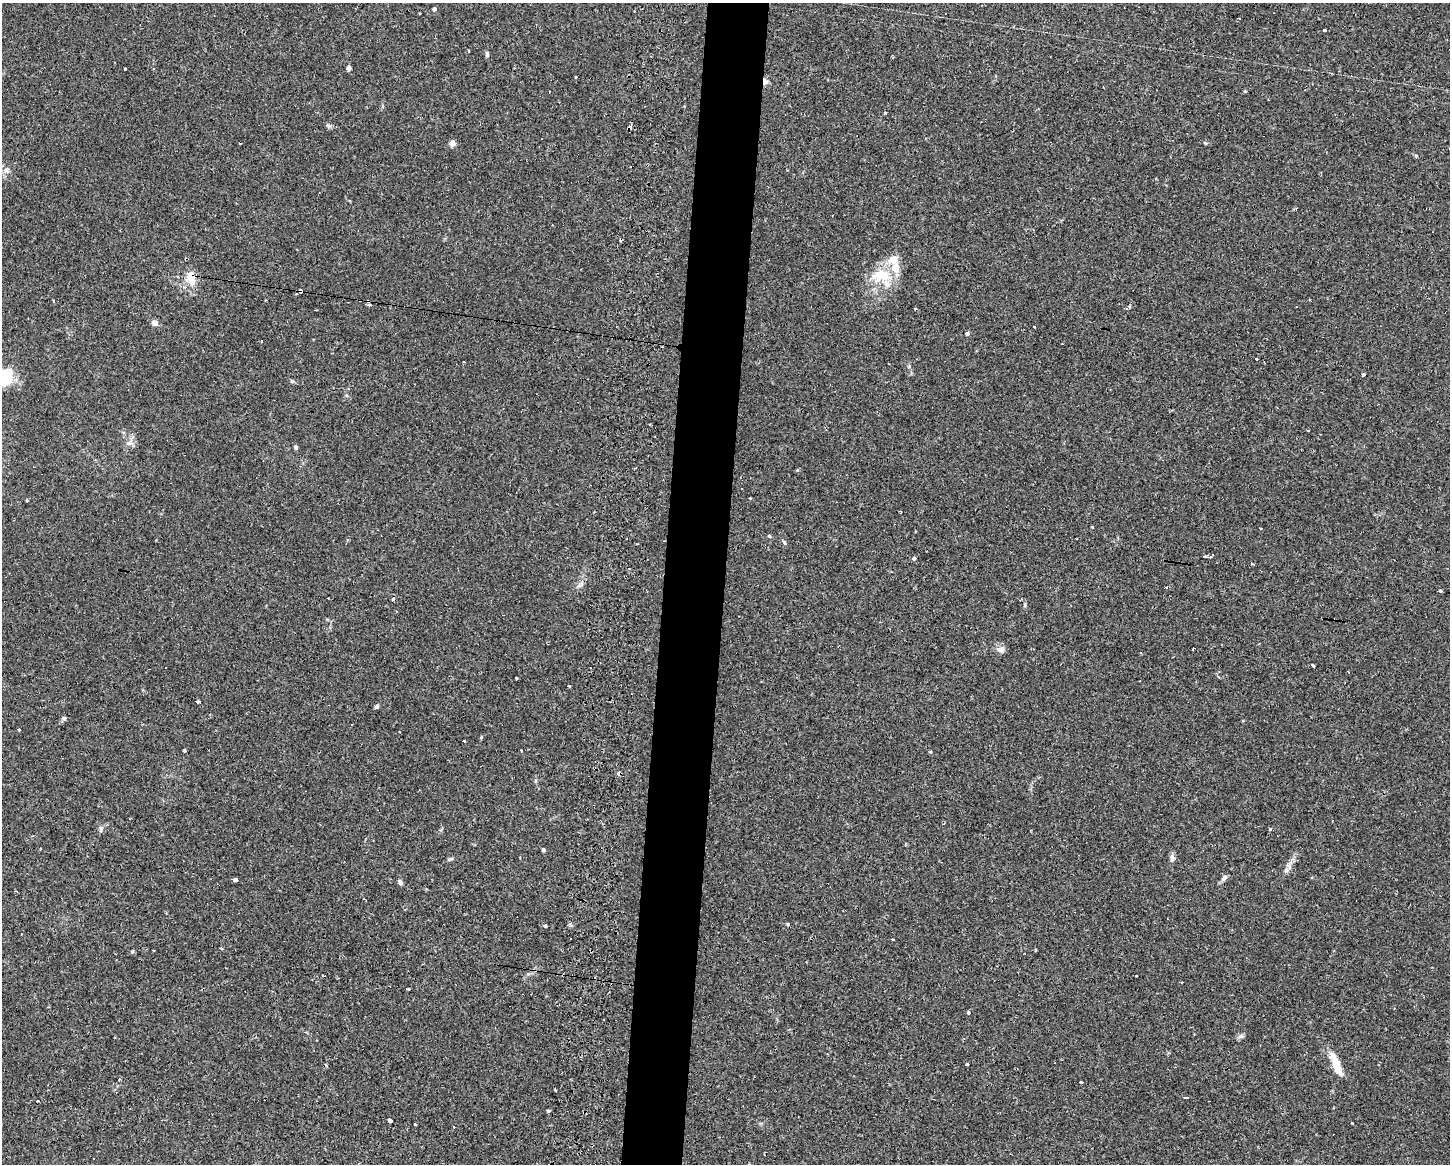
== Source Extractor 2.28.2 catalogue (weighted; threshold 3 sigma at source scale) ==
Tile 5 of 3 x 4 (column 2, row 2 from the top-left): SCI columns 1746-3193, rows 2344-3505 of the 4749 x 4707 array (HDU 1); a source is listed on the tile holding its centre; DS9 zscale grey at full resolution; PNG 1452 x 1166 px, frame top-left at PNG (2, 3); no overlay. Shown black and unused: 4% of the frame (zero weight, under 2 of 3 exposures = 4% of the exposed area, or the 3 px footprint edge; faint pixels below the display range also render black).
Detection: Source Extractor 2.28.2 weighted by HDU 2 'WHT'; one run over the whole footprint, this tile lists its part. Background 0.0342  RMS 0.0051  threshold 0.0231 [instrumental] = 3 sigma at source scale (4.5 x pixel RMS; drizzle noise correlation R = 1.50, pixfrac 1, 0.05/0.05 arcsec/px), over >= 5 px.
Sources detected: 98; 1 inside a brighter object's white glare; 17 cosmic-ray / hot-pixel residue — not listed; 1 inside a brighter listed object's ellipse — not listed separately; the other 79 listed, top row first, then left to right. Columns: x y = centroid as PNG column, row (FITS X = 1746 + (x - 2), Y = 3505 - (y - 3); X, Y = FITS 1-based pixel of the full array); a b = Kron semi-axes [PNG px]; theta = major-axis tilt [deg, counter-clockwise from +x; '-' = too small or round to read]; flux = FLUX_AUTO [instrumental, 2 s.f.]
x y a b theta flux
434 9 4 4 - 1.4
420 14 3 2 - 0.41
1324 30 4 3 - 1.4
469 51 3 2 - 0.38
487 54 7 4 -88 0.97
349 68 6 5 - 1.1
765 82 8 5 -79 1.9
1245 91 5 3 - 0.51
329 126 6 5 - 0.91
452 143 7 6 - 2
6 170 8 7 - 1.9
893 260 14 12 23 5.2
881 275 27 16 1 15
191 278 19 10 -78 7.1
300 291 5 3 - 5.6
368 301 4 4 - 0.88
370 305 3 3 - 1.9
1129 306 3 3 - 1.3
915 309 3 3 - 1.3
154 323 7 6 - 2.3
1034 327 3 2 - 0.67
967 334 4 4 - 1.4
261 341 3 2 - 0.34
1257 359 3 3 - 2
463 362 3 2 - 0.6
909 366 5 4 - 0.61
1363 375 3 3 - 2.8
3 377 18 14 -19 25
292 381 5 5 - 0.63
130 443 8 5 11 1.6
296 448 5 4 - 0.82
27 500 3 3 - 0.44
915 531 2 2 - 0.46
769 536 4 3 - 2.4
784 542 6 4 -46 0.72
1205 557 4 3 - 4
1210 557 4 4 - 0.71
914 558 4 3 - 2.4
1441 591 3 3 - 2.1
393 599 3 3 - 3.4
1025 605 5 3 - 0.6
1001 649 12 8 11 2.2
1312 666 3 3 - 25
516 678 3 3 - 2.5
569 686 3 3 - 0.84
198 701 4 3 - 2.3
377 706 5 5 - 0.82
64 718 6 5 - 1.1
19 730 3 3 - 1
464 741 3 2 - 0.46
184 750 4 3 - 3.4
521 750 3 2 - 0.39
930 752 5 3 - 0.42
101 829 9 5 83 1.3
1270 829 3 3 - 1.5
543 850 4 3 - 1
1172 858 10 6 88 1.8
451 859 8 4 8 0.76
1286 870 7 4 2 0.96
1224 878 9 5 49 1.6
235 880 4 3 - 10
400 882 6 4 -51 1.2
787 924 4 3 - 2.6
545 926 4 3 - 2.5
221 948 3 3 - 0.78
153 950 3 2 - 0.86
323 976 3 2 - 0.83
1136 976 3 3 - 1
408 989 3 3 - 1.3
968 1013 4 4 - 0.73
1336 1064 31 9 -68 8.3
967 1065 3 3 - 5.8
119 1079 3 3 - 0.47
1081 1082 3 2 - 1.3
1186 1098 4 3 - 0.92
548 1111 3 3 - 1.3
390 1120 4 3 - 13
415 1124 3 3 - 5.2
453 1127 3 2 - 0.58
Overlapping masked pixels (flux is a lower limit): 4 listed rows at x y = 765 82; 191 278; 300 291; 368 301
Isophote crosses this tile's border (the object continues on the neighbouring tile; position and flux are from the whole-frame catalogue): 1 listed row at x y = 3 377
Unlisted compact peaks at least as high as the median listed source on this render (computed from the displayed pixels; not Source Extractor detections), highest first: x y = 885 113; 125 69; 481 737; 132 951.